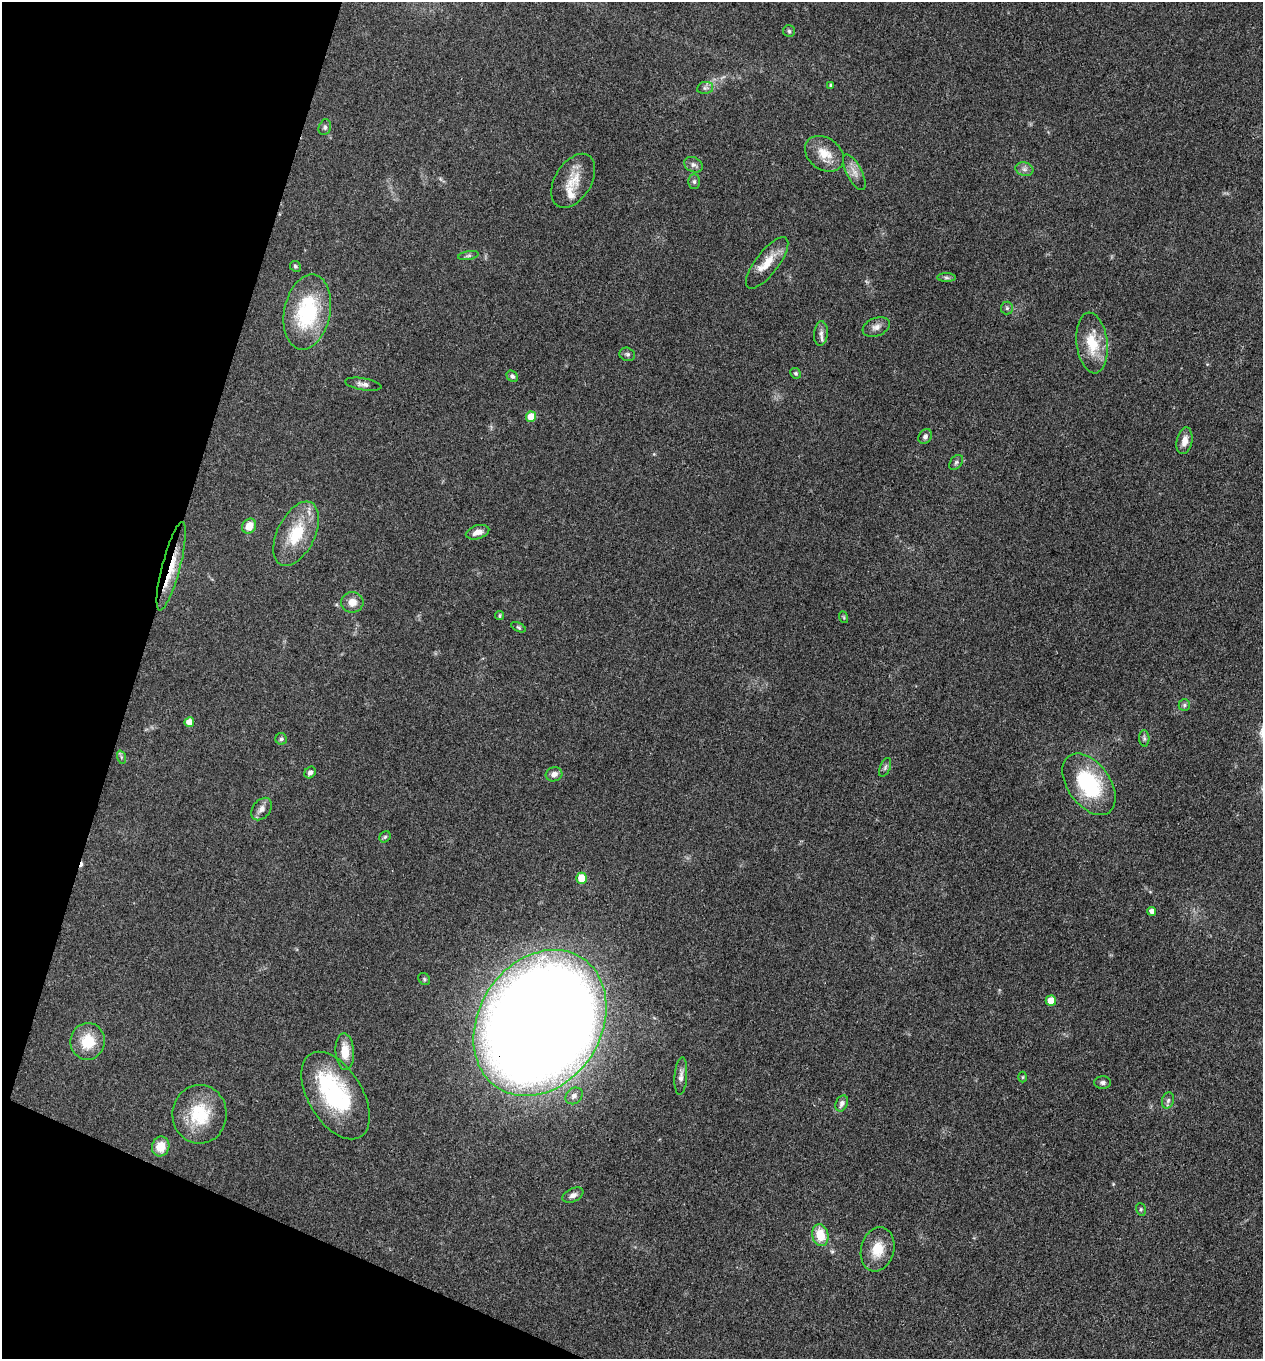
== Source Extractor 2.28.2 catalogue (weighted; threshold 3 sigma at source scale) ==
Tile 9 of 4 x 4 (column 1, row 3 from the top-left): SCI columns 264-1524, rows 1359-2715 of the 5442 x 5431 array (HDU 1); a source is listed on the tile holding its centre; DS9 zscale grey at full resolution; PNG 1265 x 1361 px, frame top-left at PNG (2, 2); each listed source drawn as its Kron ellipse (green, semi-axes under 4 px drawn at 4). Shown black and unused: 16% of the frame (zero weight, under 3 of 4 exposures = <1% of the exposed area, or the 3 px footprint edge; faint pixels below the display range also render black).
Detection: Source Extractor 2.28.2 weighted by HDU 2 'WHT'; one run over the whole footprint, this tile lists its part. Background 0.0948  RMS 0.0059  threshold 0.0267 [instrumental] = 3 sigma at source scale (4.5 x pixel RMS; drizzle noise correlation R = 1.50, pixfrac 1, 0.05/0.05 arcsec/px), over >= 5 px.
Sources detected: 70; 1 too faint to see at this stretch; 1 inside a brighter object's white glare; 1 cosmic-ray / hot-pixel residue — neither listed nor drawn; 1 inside a brighter listed object's ellipse — not listed separately; the other 66 listed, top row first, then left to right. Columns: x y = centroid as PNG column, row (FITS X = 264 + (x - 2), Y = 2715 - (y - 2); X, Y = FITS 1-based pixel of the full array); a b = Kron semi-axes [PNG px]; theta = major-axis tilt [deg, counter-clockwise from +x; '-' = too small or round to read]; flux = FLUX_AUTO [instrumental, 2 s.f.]
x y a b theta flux
789 31 6 6 - 1.2
831 85 4 4 - 1
705 88 8 6 11 1.7
325 127 8 6 71 1.5
824 154 21 16 -37 11
693 165 10 7 -27 2.3
1024 169 9 6 -15 2.3
854 172 20 7 -63 5
573 181 29 18 59 13
694 182 7 5 90 1.4
468 256 10 4 9 1.2
767 263 31 11 52 11
295 266 6 5 - 0.95
946 278 9 4 -1 1.4
1007 308 6 6 - 1.3
307 312 38 23 79 50
876 327 14 9 21 3.4
821 333 12 6 85 2.7
1092 343 30 15 -83 19
627 354 8 6 -24 1.4
795 373 5 5 - 0.98
512 376 6 5 - 1.4
363 384 18 6 -10 2.8
531 417 5 5 - 14
925 436 8 6 60 2
1184 441 13 7 78 4.7
956 462 8 5 50 1.4
249 526 8 6 57 8.3
478 532 12 6 16 4.6
296 534 34 19 64 25
171 566 46 9 75 17
352 602 11 10 - 6
500 616 4 4 - 0.88
843 617 6 4 -70 0.66
518 627 8 4 -27 0.83
1184 705 6 5 - 1.2
189 722 5 5 - 9.9
1144 738 8 5 -87 1.3
281 739 6 6 - 1.2
121 757 7 4 -72 1
885 767 10 5 66 1.5
310 772 6 5 - 2.1
554 774 8 7 - 3
1089 784 34 21 -54 50
261 809 12 8 52 3.5
385 837 6 5 - 1
582 878 5 5 - 15
1152 911 4 4 - 3.5
424 979 6 5 - 0.96
1051 1001 5 5 - 12
540 1023 77 61 57 2100
88 1041 18 17 - 17
345 1052 18 9 -87 10
681 1076 19 6 86 3.3
1023 1077 5 3 - 0.51
1103 1083 8 6 -1 1.7
335 1096 48 27 -59 65
574 1096 9 7 40 2.5
1168 1100 8 6 73 1.6
842 1103 8 6 66 2.3
200 1114 29 27 89 27
161 1146 10 8 72 9.7
573 1195 11 6 25 2.6
1141 1209 6 5 - 1
820 1235 11 8 -76 13
878 1249 22 16 75 13
Overlapping masked pixels (flux is a lower limit): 2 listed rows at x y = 171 566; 540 1023